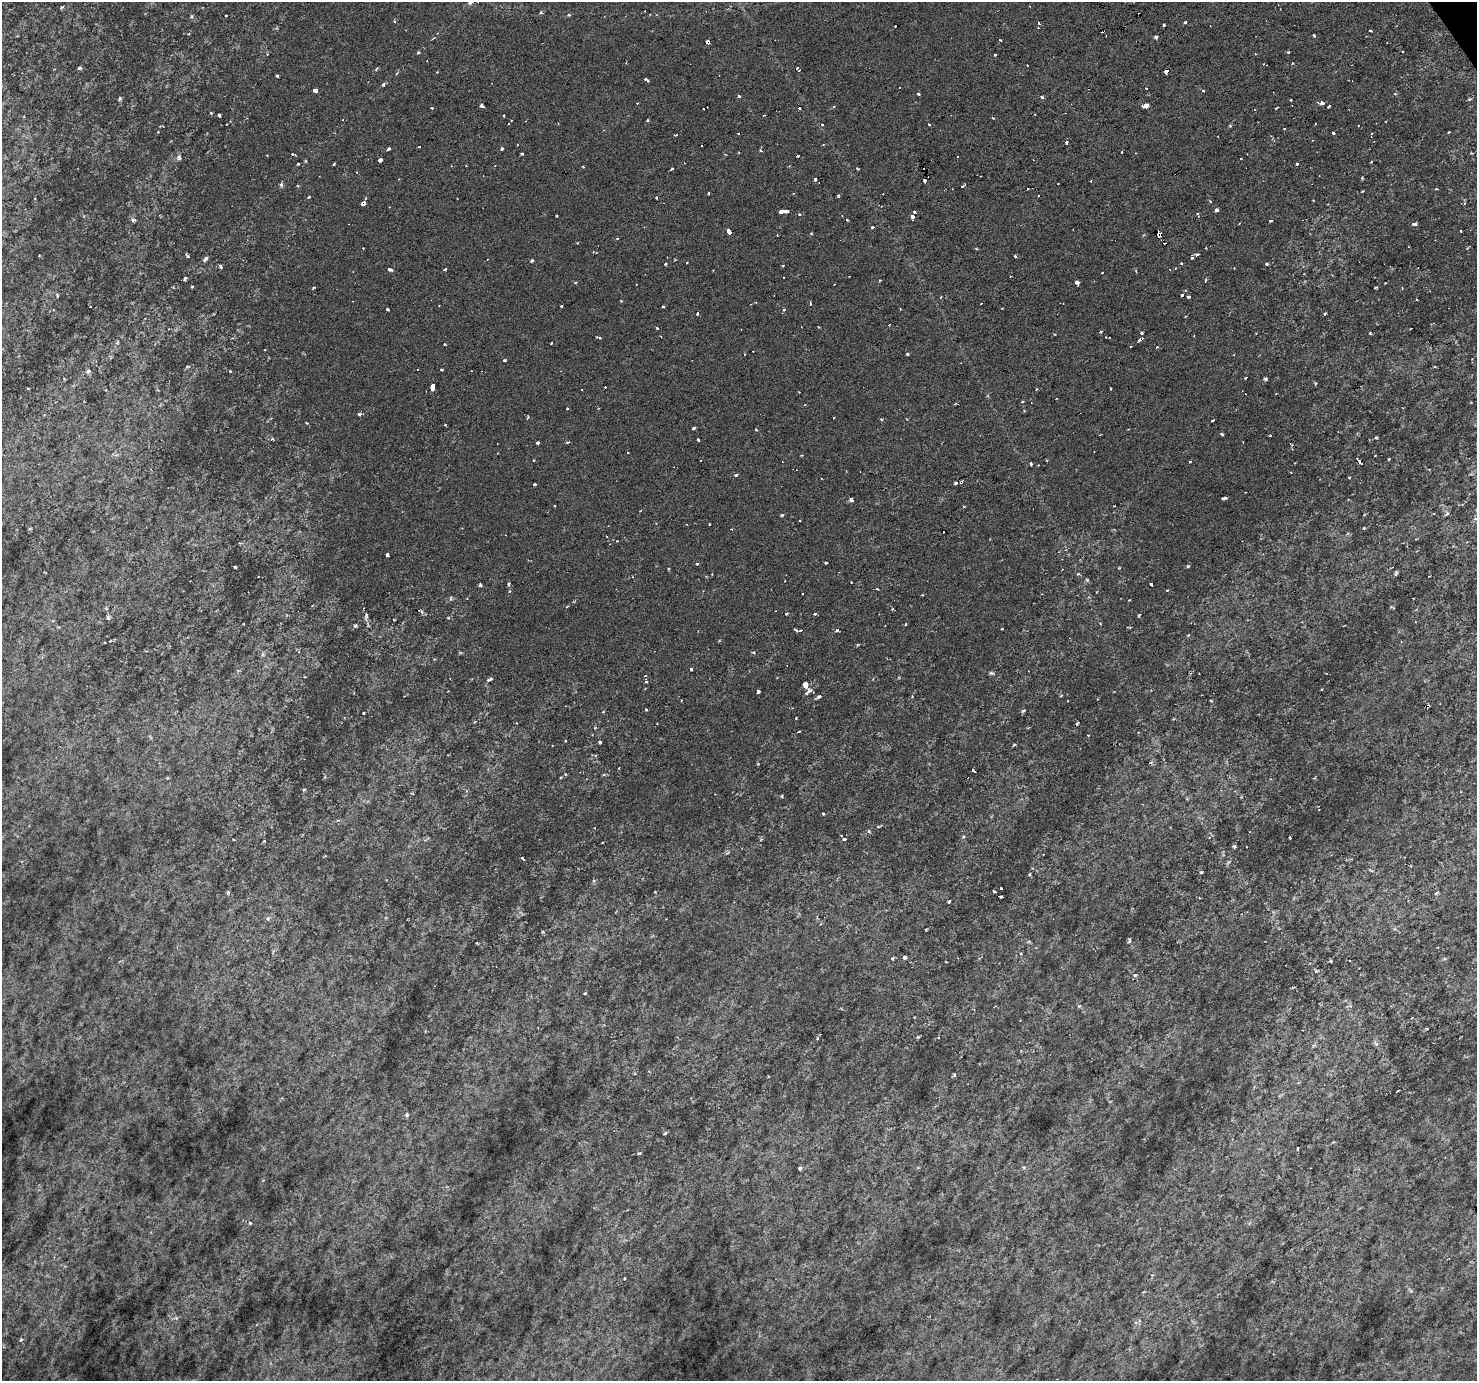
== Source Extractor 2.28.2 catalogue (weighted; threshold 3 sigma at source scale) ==
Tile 10 of 4 x 4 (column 2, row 3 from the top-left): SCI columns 1478-2952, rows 1562-2940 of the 5902 x 5817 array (HDU 1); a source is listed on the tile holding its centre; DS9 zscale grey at full resolution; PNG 1479 x 1383 px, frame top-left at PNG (2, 2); no overlay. Shown black and unused: <1% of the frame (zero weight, under 3 of 6 exposures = <1% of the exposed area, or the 3 px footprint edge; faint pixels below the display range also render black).
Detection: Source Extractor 2.28.2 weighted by HDU 2 'WHT'; one run over the whole footprint, this tile lists its part. Background -0.0126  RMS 0.0081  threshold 0.0333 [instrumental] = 3 sigma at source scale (4.09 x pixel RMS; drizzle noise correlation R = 1.36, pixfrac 0.8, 0.0396/0.0396 arcsec/px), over >= 5 px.
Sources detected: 214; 21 cosmic-ray / hot-pixel residue — not listed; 2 inside a brighter listed object's ellipse — not listed separately; the other 191 listed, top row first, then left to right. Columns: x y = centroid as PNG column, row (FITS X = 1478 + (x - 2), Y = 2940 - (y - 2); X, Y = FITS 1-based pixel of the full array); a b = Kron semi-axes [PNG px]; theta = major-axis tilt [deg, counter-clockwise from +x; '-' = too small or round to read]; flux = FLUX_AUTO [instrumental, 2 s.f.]
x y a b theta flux
470 3 7 3 19 1.3
191 16 6 4 -90 0.98
226 16 2 2 - 0.8
394 21 4 3 - 0.87
1185 22 4 3 - 0.84
1039 23 4 3 - 0.7
1164 25 3 2 - 0.8
1370 31 3 3 - 1.5
1314 35 3 2 - 0.95
1156 37 4 3 - 1.7
1000 40 3 2 - 1.4
708 42 4 3 - 3.7
1288 52 4 3 - 0.65
995 55 3 2 - 0.72
1292 63 2 2 - 0.71
80 68 4 4 - 1.5
376 69 5 2 - 0.75
798 69 5 3 - 2.1
1166 72 4 4 - 3.6
277 76 3 3 - 0.91
646 80 5 3 - 1.4
383 84 5 4 - 1.2
1146 88 3 2 - 0.84
315 90 5 4 - 1.9
1203 91 3 3 - 0.84
918 94 4 3 - 0.95
739 96 3 3 - 1
1042 97 5 3 - 0.94
120 98 6 4 72 1.1
1322 103 5 4 - 2.1
482 106 4 3 - 2.2
1145 106 6 4 12 5.3
1329 106 4 2 - 1.1
432 108 3 3 - 0.78
799 108 2 2 - 0.89
211 113 3 3 - 0.61
219 115 3 3 - 0.94
764 115 3 2 - 0.79
647 120 4 3 - 0.7
929 124 3 2 - 1.4
1230 126 4 2 - 0.63
1284 129 3 2 - 0.59
1449 132 3 2 - 0.59
1333 133 3 2 - 0.81
676 135 5 2 - 0.86
1067 142 3 3 - 1.7
389 149 4 3 - 1.4
502 149 4 3 - 1.1
760 150 3 3 - 1.2
292 154 4 3 - 0.65
522 154 3 2 - 0.87
179 158 7 5 -75 1.7
380 160 4 4 - 2.8
298 164 3 2 - 0.69
334 164 4 2 - 0.6
1297 164 3 2 - 0.73
583 167 3 2 - 0.56
857 168 4 2 - 0.65
672 169 4 2 - 1.4
923 170 2 2 - 1.2
815 179 4 3 - 1.2
1091 181 3 2 - 0.62
281 185 5 5 - 1.3
963 186 4 2 - 1.5
1028 189 2 2 - 0.64
708 193 3 2 - 0.75
838 196 3 3 - 1.1
308 197 4 2 - 0.67
656 197 3 3 - 0.73
363 203 4 4 - 3.1
1216 210 4 4 - 1.7
781 211 4 3 - 3.2
786 211 5 3 - 3.4
914 212 3 3 - 1.5
799 214 3 3 - 1.3
912 217 4 3 - 3.8
133 220 6 5 - 1.4
847 220 3 2 - 0.88
1271 221 3 3 - 0.97
1414 224 5 3 - 1.9
872 227 3 2 - 1.1
729 231 6 4 -61 4.1
811 233 3 3 - 0.87
1159 234 5 4 - 3.6
1197 255 4 3 - 1.5
1015 256 4 3 - 0.79
1192 258 4 3 - 1.3
205 259 7 4 55 1.7
532 261 4 3 - 0.93
1181 263 4 3 - 0.69
665 264 4 3 - 0.74
1266 264 4 3 - 0.77
220 266 5 3 - 0.99
783 266 3 2 - 0.77
390 269 6 3 -25 1.5
445 269 3 3 - 0.8
185 278 5 3 - 1.1
1206 280 5 3 - 0.7
1077 283 4 3 - 3.3
192 286 4 3 - 0.6
314 288 3 2 - 0.84
57 295 5 3 - 0.69
1188 297 4 3 - 1.2
621 301 3 3 - 0.75
810 304 4 3 - 0.8
561 306 3 2 - 0.97
663 307 3 3 - 0.97
387 309 3 3 - 0.91
784 310 4 3 - 1.1
697 313 4 3 - 1.1
657 328 4 2 - 0.9
1100 332 4 3 - 0.74
1142 333 3 3 - 1.2
600 338 4 2 - 0.59
551 343 3 2 - 0.84
1157 347 4 2 - 0.58
907 354 3 3 - 1.2
504 360 3 3 - 0.87
442 370 3 2 - 0.91
88 371 6 5 - 1.6
230 371 3 2 - 0.63
1266 379 4 4 - 0.95
433 387 6 3 81 3.5
1036 389 3 2 - 0.83
799 392 2 2 - 0.69
1022 402 4 2 - 0.6
567 408 3 2 - 0.61
359 414 5 4 - 1.3
881 419 4 3 - 0.64
307 423 3 2 - 0.65
694 428 4 3 - 0.86
1222 434 4 3 - 1.3
1376 438 5 3 - 0.73
698 440 3 2 - 0.98
568 442 4 3 - 0.76
538 443 3 3 - 1.3
1190 462 3 2 - 0.74
1031 464 4 3 - 0.77
736 475 4 3 - 0.8
1349 478 4 2 - 0.64
534 484 3 2 - 1.2
1224 498 5 2 - 1.5
851 500 4 4 - 1.9
782 515 5 3 - 0.77
387 555 4 3 - 1.8
826 563 3 2 - 0.68
697 564 4 3 - 1.3
1188 566 4 3 - 0.96
235 567 3 2 - 0.65
1396 574 6 4 71 1.1
509 584 4 3 - 0.94
1151 584 3 3 - 1.3
480 585 5 4 - 0.93
815 613 4 2 - 0.75
786 614 3 3 - 0.85
366 616 8 4 -81 1.5
108 618 6 4 -79 1.2
355 626 5 4 - 1.1
837 630 4 4 - 1.2
1188 635 4 2 - 0.73
691 669 3 3 - 0.77
489 679 8 4 29 1.3
646 682 5 3 - 0.78
805 685 8 6 -80 2.7
758 691 3 3 - 1.4
819 696 6 4 38 1.4
646 710 3 3 - 0.72
1023 711 5 3 - 0.86
363 713 2 2 - 0.55
796 718 2 2 - 0.58
600 742 3 3 - 1.1
823 813 4 2 - 0.65
844 839 5 5 - 1
1234 846 5 3 - 0.85
523 859 4 2 - 0.84
1201 872 4 3 - 0.79
1030 874 5 3 - 0.68
1001 888 2 2 - 0.57
994 891 3 2 - 0.65
1001 897 3 2 - 1.2
949 902 3 3 - 0.86
1129 941 7 4 76 1.1
905 957 5 4 - 1.3
1331 961 5 3 - 0.67
1135 975 5 3 - 0.79
585 993 4 3 - 0.57
407 1115 5 4 - 1.1
665 1133 5 3 - 0.85
800 1168 4 4 - 1.1
250 1223 4 4 - 0.66
21 1340 5 4 - 0.95
Overlapping masked pixels (flux is a lower limit): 4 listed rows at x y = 708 42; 923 170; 363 203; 1159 234
Unlisted compact peaks at least as high as the median listed source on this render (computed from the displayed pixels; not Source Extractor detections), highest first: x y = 991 673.